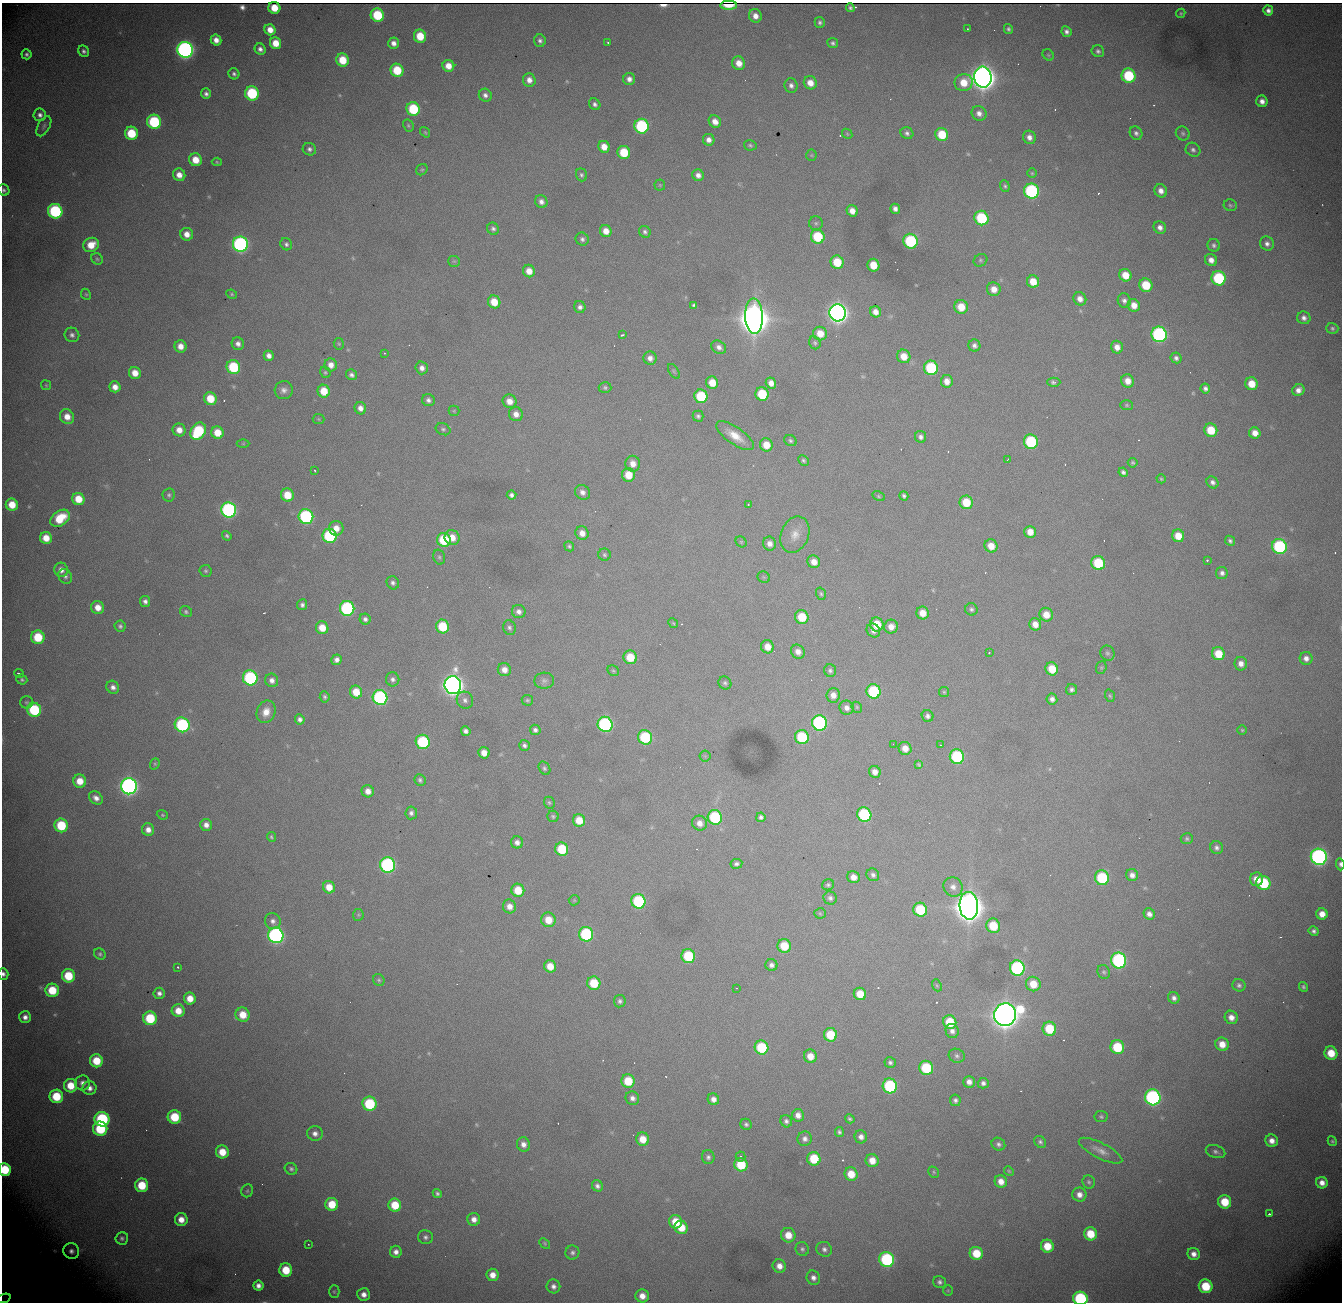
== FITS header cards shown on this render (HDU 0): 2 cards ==
NAXIS1  = 1340
NAXIS2  = 1300

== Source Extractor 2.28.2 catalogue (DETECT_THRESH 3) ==
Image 1340 x 1300 px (HDU 0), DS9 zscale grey, 1 PNG px = 1 image px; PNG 1344 x 1304 px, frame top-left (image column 1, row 1300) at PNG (2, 3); each listed source drawn as its Kron ellipse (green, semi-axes under 4 px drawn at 4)
Background 1990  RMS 24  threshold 71.6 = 3 sigma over >= 5 px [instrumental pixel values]
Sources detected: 551; of the 551, the 500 brightest by FLUX_AUTO listed and drawn (51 fainter detections omitted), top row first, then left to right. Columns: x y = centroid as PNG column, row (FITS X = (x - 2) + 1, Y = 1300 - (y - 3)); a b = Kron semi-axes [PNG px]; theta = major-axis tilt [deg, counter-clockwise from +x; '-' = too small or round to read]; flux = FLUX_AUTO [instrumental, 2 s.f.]
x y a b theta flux
729 5 8 4 0 1.3e+04
274 8 6 5 - 2.9e+04
850 8 4 4 - 3.4e+03
1268 11 5 4 - 7.4e+03
1181 13 5 4 - 2.4e+03
377 15 7 6 - 8.6e+04
755 16 7 6 - 1.3e+04
820 22 5 5 - 4.3e+03
967 29 3 2 - 3.8e+03
1008 29 5 4 - 3.7e+03
270 30 6 5 - 1.8e+04
1066 32 5 5 - 5.9e+03
420 36 6 6 - 4.4e+04
216 40 5 5 - 1.3e+04
540 41 6 5 - 5.6e+03
276 43 6 5 - 2.9e+04
393 43 5 5 - 9.7e+03
608 43 3 2 - 2.0e+03
833 43 5 5 - 4.3e+03
260 49 6 5 - 7.0e+03
185 50 8 7 - 8.1e+05
84 51 6 5 - 5.0e+03
1098 51 6 6 - 4.6e+03
26 54 5 5 - 4.5e+03
1048 55 6 5 - 2.4e+03
343 60 6 6 - 4.4e+04
739 63 7 6 - 1.9e+04
448 66 6 6 - 2.0e+04
397 70 7 6 - 6.2e+04
234 74 6 5 - 4.7e+03
1129 76 7 7 - 1.1e+05
983 77 10 8 -84 2.7e+06
629 79 6 6 - 9.2e+03
529 80 7 6 - 1.2e+04
810 83 7 6 - 1.9e+04
964 83 9 8 - 3.4e+04
791 86 7 6 - 6.6e+03
252 93 7 7 - 1.4e+05
206 94 5 5 - 5.9e+03
485 95 7 6 - 7.1e+03
1262 101 6 5 - 1.1e+04
595 104 6 5 - 5.2e+03
413 109 7 6 - 9.9e+04
979 113 8 7 - 9.4e+03
40 115 6 6 - 6.9e+03
154 122 7 7 - 1.6e+05
715 122 7 5 -47 1.4e+04
408 125 6 5 - 2.7e+03
44 126 11 6 61 4.9e+03
642 126 7 7 - 2.0e+05
425 132 5 3 - 2.0e+03
131 133 6 6 - 7.2e+04
907 133 6 6 - 5.0e+03
1136 133 7 6 - 5.1e+03
1183 133 7 6 - 4.1e+03
847 134 6 4 -47 2.0e+03
942 135 7 6 - 5.5e+04
1029 137 7 6 - 9.4e+03
709 140 6 5 - 9.6e+03
750 145 6 5 - 3.0e+03
604 147 6 5 - 2.1e+04
309 149 7 6 - 5.4e+03
1193 150 8 6 -37 5.6e+03
624 152 6 6 - 5.8e+04
811 155 5 5 - 2.4e+03
196 160 6 6 - 3.0e+04
217 162 5 4 - 2.1e+03
422 170 6 5 - 2.4e+03
1032 173 5 5 - 2.2e+03
179 175 6 6 - 1.6e+04
581 175 6 5 - 3.7e+03
698 175 6 5 - 9.1e+03
660 185 5 5 - 2.3e+03
1005 186 6 4 -70 3.0e+03
4 190 6 5 - 4.3e+03
1031 191 7 7 - 2.6e+05
1161 191 7 6 - 1.1e+04
541 202 7 6 - 8.0e+03
1230 205 6 6 - 2.9e+03
895 209 5 4 - 7.2e+03
55 211 7 7 - 2.2e+05
852 211 6 5 - 1.5e+04
981 218 7 7 - 1.1e+05
816 223 7 7 - 4.0e+03
1160 227 6 6 - 8.7e+03
493 229 6 5 - 4.8e+03
606 231 6 5 - 1.8e+04
645 232 6 5 - 4.2e+03
187 234 6 6 - 1.5e+04
818 237 7 6 - 8.5e+04
582 239 7 6 - 5.1e+03
910 241 7 7 - 1.6e+05
240 244 8 7 - 4.3e+05
286 244 6 5 - 4.3e+03
1267 244 7 6 - 7.4e+03
91 245 8 7 - 3.1e+04
1214 245 6 6 - 4.5e+03
97 259 6 5 - 2.8e+03
981 260 7 6 - 3.2e+03
1211 260 6 5 - 1.1e+04
454 261 6 5 - 2.5e+03
837 262 7 6 - 5.0e+04
873 265 6 6 - 3.7e+04
529 271 6 6 - 1.9e+04
1125 275 6 6 - 3.1e+04
1219 278 7 7 - 1.5e+05
1033 282 6 6 - 2.9e+04
1146 285 7 6 - 5.8e+04
994 289 7 6 - 1.7e+04
86 294 6 4 -65 2.2e+03
232 294 5 4 - 2.6e+03
1080 299 7 6 - 1.2e+04
1124 300 7 6 - 6.3e+03
494 302 6 6 - 3.3e+04
694 305 4 4 - 3.4e+03
1134 305 6 6 - 1.8e+04
580 307 6 5 - 6.3e+03
961 307 7 7 - 3.2e+04
875 312 6 5 - 1.3e+04
838 313 8 8 - 1.3e+06
754 316 18 9 -89 5.0e+06
1304 318 7 6 - 7.5e+03
1332 328 6 5 - 3.8e+03
820 334 7 6 - 2.7e+04
1159 334 8 7 - 3.6e+05
72 335 7 7 - 6.3e+03
622 335 4 2 - 2.3e+03
815 343 7 5 -64 3.3e+03
238 344 6 6 - 8.2e+03
339 344 6 5 - 2.5e+03
974 345 6 6 - 6.2e+03
180 346 6 6 - 1.7e+04
719 347 8 6 -33 8.1e+03
1117 347 6 6 - 1.3e+04
384 353 3 2 - 4.6e+03
269 356 5 5 - 9.2e+03
904 356 7 6 - 2.5e+04
650 358 7 6 - 9.2e+03
1176 358 5 5 - 5.1e+03
331 365 6 6 - 1.3e+04
233 367 7 6 - 1.1e+05
422 368 6 6 - 9.3e+03
931 368 7 7 - 1.3e+05
674 371 8 4 -57 2.9e+03
325 372 6 5 - 2.6e+03
135 373 6 6 - 2.2e+04
351 375 6 5 - 5.3e+03
947 381 6 6 - 1.5e+04
1128 381 7 6 - 1.7e+04
1054 382 6 4 1 5.3e+03
712 383 6 6 - 2.9e+04
771 383 5 5 - 1.2e+04
1251 384 6 6 - 3.0e+04
46 385 5 5 - 2.1e+03
115 387 5 5 - 1.5e+04
605 387 6 5 - 3.4e+03
1205 388 5 4 - 5.6e+03
284 390 9 9 - 9.1e+03
1298 390 6 5 - 1.0e+04
324 391 6 6 - 3.8e+04
762 394 7 6 - 7.8e+04
701 396 7 6 - 9.0e+04
210 399 6 6 - 4.3e+04
428 400 6 6 - 6.3e+03
509 401 7 6 - 1.6e+04
1127 405 6 5 - 2.7e+03
360 408 6 5 - 1.0e+04
454 411 5 5 - 2.3e+03
516 414 7 6 - 1.2e+04
698 416 5 5 - 3.9e+03
67 417 7 7 - 1.9e+04
319 419 6 5 - 2.2e+03
443 429 7 5 -26 3.8e+03
179 430 6 6 - 1.5e+04
1211 430 7 6 - 4.6e+04
198 431 9 7 58 1.3e+05
217 433 6 6 - 3.2e+04
1255 433 6 5 - 1.6e+04
735 436 22 8 -35 2.8e+04
921 437 6 5 - 6.1e+03
790 441 6 5 - 3.6e+03
1031 442 7 7 - 1.4e+05
243 444 6 4 0 2.1e+03
766 445 7 6 - 2.7e+04
1008 459 4 2 - 2.0e+03
803 460 6 4 -44 3.4e+03
1133 463 5 4 - 2.9e+03
633 464 8 7 - 1.5e+04
314 470 3 2 - 2.3e+03
1123 472 5 4 - 4.8e+03
628 475 7 6 - 3.4e+04
1161 479 5 4 - 2.4e+03
1212 482 6 5 - 6.4e+03
582 492 8 7 - 8.6e+03
169 495 7 6 - 3.7e+03
287 495 6 6 - 3.8e+04
512 495 5 4 - 5.5e+03
878 496 6 4 -28 2.4e+03
904 496 5 4 - 4.0e+03
78 499 6 6 - 3.5e+04
966 502 7 6 - 4.5e+04
12 505 6 6 - 3.2e+04
748 505 3 2 - 2.5e+03
229 510 7 7 - 3.7e+05
306 517 7 7 - 2.6e+05
60 518 11 7 36 5.2e+04
336 528 7 7 - 1.8e+04
1030 532 6 5 - 1.8e+04
582 533 7 6 - 1.3e+04
795 535 19 14 68 2.3e+04
227 536 5 4 - 3.4e+03
330 536 7 7 - 1.6e+05
1178 536 6 6 - 3.0e+04
452 537 8 7 - 2.1e+04
46 538 6 6 - 2.7e+04
444 540 7 6 - 8.7e+04
1230 541 5 4 - 4.1e+03
741 542 6 5 - 2.5e+03
770 544 7 6 - 1.0e+04
569 546 5 4 - 3.0e+03
991 546 7 6 - 2.2e+04
1279 547 7 7 - 2.0e+05
604 555 6 6 - 3.3e+03
439 557 8 5 -75 3.7e+03
1207 560 3 2 - 3.5e+03
814 562 6 6 - 1.6e+04
1098 563 7 6 - 8.0e+04
61 570 7 7 - 1.2e+04
206 571 6 6 - 3.1e+03
1222 573 6 6 - 6.0e+03
65 576 8 6 -59 4.9e+03
764 577 6 5 - 2.6e+03
393 583 7 6 - 5.2e+03
821 594 6 5 - 3.0e+03
145 601 5 5 - 6.3e+03
302 605 5 5 - 5.2e+03
98 607 7 6 - 2.0e+04
347 608 7 7 - 2.6e+05
971 609 6 6 - 3.9e+03
519 611 7 6 - 7.7e+03
186 612 6 5 - 3.5e+03
923 613 6 6 - 2.1e+04
1046 615 7 6 - 2.3e+04
802 617 7 6 - 4.8e+04
365 619 6 5 - 5.3e+03
673 623 5 4 - 2.0e+03
877 624 7 6 - 4.1e+04
1035 624 6 5 - 1.4e+04
120 626 5 5 - 4.3e+03
442 626 7 6 - 7.0e+04
509 627 7 6 - 4.7e+03
891 627 7 7 - 1.4e+04
322 628 6 6 - 2.9e+04
873 631 7 6 - 8.9e+03
38 637 7 6 - 6.6e+04
767 647 7 6 - 2.0e+04
798 652 7 6 - 1.1e+04
989 653 3 2 - 3.1e+03
1107 653 7 7 - 4.3e+03
1218 654 7 6 - 4.0e+04
630 657 7 6 - 4.1e+04
1306 658 6 6 - 9.4e+03
337 660 5 5 - 7.3e+03
1241 664 7 6 - 1.1e+04
1101 667 7 5 70 2.5e+03
1052 669 6 6 - 4.0e+04
504 670 7 6 - 1.4e+04
613 671 6 5 - 2.5e+03
830 671 6 6 - 4.3e+03
19 674 5 3 - 3.6e+03
250 678 7 7 - 2.3e+05
393 679 7 6 - 5.5e+03
22 680 5 5 - 3.0e+03
272 680 7 6 - 9.3e+03
544 681 10 8 6 6.2e+03
725 683 7 6 - 3.9e+03
453 685 9 8 - 1.4e+06
113 687 7 6 - 7.8e+03
1072 690 5 5 - 5.0e+03
873 691 7 7 - 1.3e+05
356 692 6 6 - 3.4e+04
944 692 5 5 - 2.4e+03
833 695 7 6 - 1.2e+04
1110 696 6 5 - 2.6e+03
325 697 6 5 - 3.4e+03
380 697 7 7 - 3.0e+05
1052 699 5 5 - 7.6e+03
465 700 9 8 - 7.1e+03
527 700 5 5 - 3.0e+03
26 702 6 6 - 3.0e+03
857 707 6 5 - 2.5e+03
847 708 7 7 - 9.5e+03
34 710 7 7 - 1.3e+05
266 712 11 9 69 2.0e+04
928 716 6 6 - 5.9e+03
300 719 5 5 - 6.2e+03
819 723 8 7 - 3.2e+05
605 724 8 7 - 3.1e+05
182 725 7 7 - 2.1e+05
535 730 5 5 - 5.3e+03
1242 730 5 5 - 2.2e+03
466 731 5 4 - 6.4e+03
645 737 7 7 - 1.1e+05
802 737 7 7 - 9.4e+04
423 742 7 7 - 1.5e+05
893 744 2 2 - 2.8e+03
524 745 5 5 - 4.5e+03
940 745 3 3 - 2.2e+03
905 748 7 6 - 1.7e+04
484 753 6 5 - 1.8e+04
705 756 5 5 - 2.7e+03
957 757 7 7 - 1.6e+05
155 764 6 4 69 2.2e+03
919 765 4 3 - 2.5e+03
544 768 7 5 -58 3.6e+03
875 772 6 5 - 1.2e+04
420 780 6 5 - 3.8e+03
80 781 6 6 - 2.7e+04
129 786 8 8 - 8.1e+05
368 791 6 6 - 1.3e+04
96 798 7 6 - 1.0e+04
549 803 6 5 - 2.9e+03
411 813 6 6 - 5.6e+03
162 815 6 4 -21 2.2e+03
864 815 7 7 - 1.7e+05
553 816 6 5 - 3.1e+03
715 817 7 7 - 1.4e+05
761 817 5 4 - 4.7e+03
579 820 6 6 - 3.0e+04
700 823 8 7 - 1.4e+04
61 825 7 6 - 8.0e+04
206 825 6 5 - 1.0e+04
148 830 6 6 - 1.2e+04
271 837 5 4 - 2.8e+03
1187 839 6 5 - 3.4e+03
517 842 6 6 - 8.0e+03
1217 848 7 6 - 6.0e+03
562 849 7 6 - 6.9e+04
1319 857 8 8 - 6.1e+05
736 864 6 5 - 4.4e+03
1340 864 6 4 -84 4.3e+03
388 865 8 7 - 3.7e+05
873 875 6 6 - 5.3e+03
1132 875 6 6 - 9.3e+03
853 877 6 6 - 1.4e+04
1102 878 7 7 - 1.2e+05
1256 879 7 6 - 1.8e+04
1263 883 7 7 - 9.9e+04
828 885 6 5 - 3.4e+03
329 887 6 6 - 2.4e+04
953 887 10 9 - 1.1e+04
518 890 7 6 - 3.9e+04
830 898 7 6 - 5.2e+03
574 900 5 5 - 2.2e+03
638 901 7 7 - 1.5e+05
509 906 7 6 - 1.3e+04
969 906 14 9 -87 4.1e+06
920 910 7 7 - 8.1e+04
820 913 6 5 - 2.3e+03
1149 914 6 5 - 8.7e+03
1322 914 6 5 - 1.7e+04
358 915 6 5 - 2.8e+03
548 920 7 7 - 2.9e+04
273 921 8 7 - 7.4e+03
993 926 7 7 - 5.4e+04
1314 931 5 4 - 5.0e+03
586 934 7 7 - 1.7e+05
276 935 8 7 - 4.9e+05
784 946 7 6 - 4.8e+04
100 954 6 5 - 3.4e+03
688 956 7 6 - 9.2e+04
1119 960 8 7 - 3.1e+05
771 965 6 6 - 6.6e+03
550 966 6 6 - 2.6e+04
178 967 3 2 - 3.1e+03
1017 968 8 7 - 3.0e+05
1104 972 7 6 - 3.5e+03
3 974 6 5 - 6.1e+03
68 976 7 6 - 6.2e+04
379 980 6 5 - 3.0e+03
594 983 6 6 - 5.7e+04
1033 984 7 7 - 3.4e+04
937 985 6 4 -68 2.3e+03
1239 985 6 6 - 4.7e+03
1303 987 5 4 - 3.4e+03
736 988 3 2 - 2.0e+03
52 990 7 6 - 5.6e+04
159 993 5 5 - 6.7e+03
860 994 6 6 - 3.4e+04
190 998 6 6 - 2.3e+04
1174 998 6 5 - 6.9e+03
620 1001 6 6 - 4.6e+03
178 1011 6 6 - 2.3e+04
243 1015 7 7 - 3.2e+04
1005 1015 11 11 - 3.2e+06
25 1017 6 6 - 9.5e+03
1231 1017 7 6 - 1.3e+04
150 1018 7 7 - 8.8e+04
950 1022 7 6 - 5.3e+04
1049 1029 7 6 - 6.3e+04
952 1031 7 6 - 8.0e+03
830 1035 7 6 - 5.8e+04
1222 1044 7 6 - 2.2e+04
761 1047 7 7 - 9.6e+04
1117 1047 7 7 - 7.9e+04
1331 1053 7 6 - 3.8e+04
810 1056 7 6 - 2.2e+04
957 1056 8 6 -25 4.9e+03
96 1061 6 6 - 4.8e+04
890 1062 6 5 - 4.5e+03
926 1068 7 7 - 9.9e+04
628 1081 7 6 - 5.0e+04
969 1082 6 6 - 1.1e+04
83 1083 7 7 - 8.9e+03
983 1083 5 5 - 5.9e+03
71 1086 7 6 - 3.8e+04
890 1086 7 7 - 1.7e+05
89 1088 7 6 - 1.0e+04
56 1096 7 6 - 6.4e+04
1153 1097 8 7 - 4.0e+05
632 1098 7 6 - 7.5e+03
713 1099 6 5 - 1.0e+04
955 1100 6 5 - 5.2e+03
370 1104 7 7 - 1.2e+05
798 1115 6 6 - 1.1e+04
174 1117 7 6 - 6.8e+04
1101 1117 6 5 - 3.2e+03
102 1119 7 7 - 2.0e+05
850 1119 5 4 - 3.2e+03
786 1121 6 5 - 5.2e+03
746 1124 6 5 - 3.7e+03
100 1129 7 7 - 1.0e+05
839 1132 5 4 - 3.8e+03
315 1133 8 7 - 9.2e+03
861 1137 6 6 - 8.8e+03
643 1139 7 6 - 2.8e+04
805 1139 7 7 - 7.3e+03
1272 1141 6 6 - 1.3e+04
1332 1141 5 4 - 3.0e+03
1040 1142 6 5 - 4.3e+03
523 1144 7 6 - 1.0e+04
998 1144 7 6 - 5.3e+03
1100 1151 24 7 -27 1.6e+04
222 1152 6 6 - 3.4e+04
1216 1152 10 6 -17 6.1e+03
740 1156 5 5 - 2.9e+03
708 1157 7 6 - 5.2e+03
814 1159 7 6 - 6.7e+04
872 1161 6 6 - 2.2e+04
741 1165 7 6 - 6.5e+04
291 1169 6 5 - 4.3e+03
5 1170 6 6 - 7.4e+04
1009 1171 5 4 - 2.1e+03
934 1172 6 5 - 2.5e+03
851 1174 7 6 - 3.3e+04
1001 1182 6 6 - 1.6e+04
1089 1182 7 6 - 3.7e+03
1322 1183 6 5 - 1.3e+04
142 1185 7 6 - 5.7e+04
597 1186 6 5 - 6.0e+03
247 1191 6 6 - 3.0e+03
437 1193 5 3 - 3.7e+03
1079 1195 7 7 - 1.2e+04
1225 1202 7 6 - 4.9e+04
332 1204 6 6 - 4.6e+04
395 1205 6 6 - 4.7e+04
1270 1214 3 2 - 6.1e+03
474 1219 6 6 - 1.1e+04
181 1220 6 6 - 2.0e+04
676 1222 7 6 - 3.8e+04
681 1227 7 6 - 3.4e+04
1090 1234 7 6 - 4.5e+04
788 1235 7 7 - 2.7e+04
425 1237 7 7 - 5.6e+03
122 1238 6 6 - 4.6e+03
545 1243 6 4 -43 2.3e+03
308 1244 3 2 - 2.0e+03
1047 1246 6 6 - 3.7e+04
802 1249 7 6 - 4.4e+03
824 1249 8 7 - 6.7e+03
71 1251 8 7 - 8.2e+03
396 1252 6 6 - 9.5e+03
572 1253 7 7 - 5.2e+03
976 1253 7 6 - 4.8e+04
1194 1254 6 6 - 1.1e+04
887 1259 7 7 - 2.3e+05
779 1266 7 6 - 1.4e+04
286 1270 6 6 - 4.8e+04
493 1275 6 6 - 1.7e+04
813 1278 7 6 - 8.3e+03
939 1282 6 6 - 5.6e+03
258 1286 5 5 - 9.0e+03
553 1286 7 7 - 7.5e+03
1206 1286 7 6 - 6.1e+04
948 1290 5 5 - 2.2e+03
334 1292 6 5 - 2.8e+03
364 1294 6 6 - 1.2e+04
642 1296 7 6 - 1.7e+04
4 1298 7 4 18 3.8e+03
1080 1298 7 6 - 2.0e+05
At the frame edge (FLAGS 8, measured only in part): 5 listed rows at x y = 4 190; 1340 864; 3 974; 5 1170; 1080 1298
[51 fainter detections neither listed nor drawn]